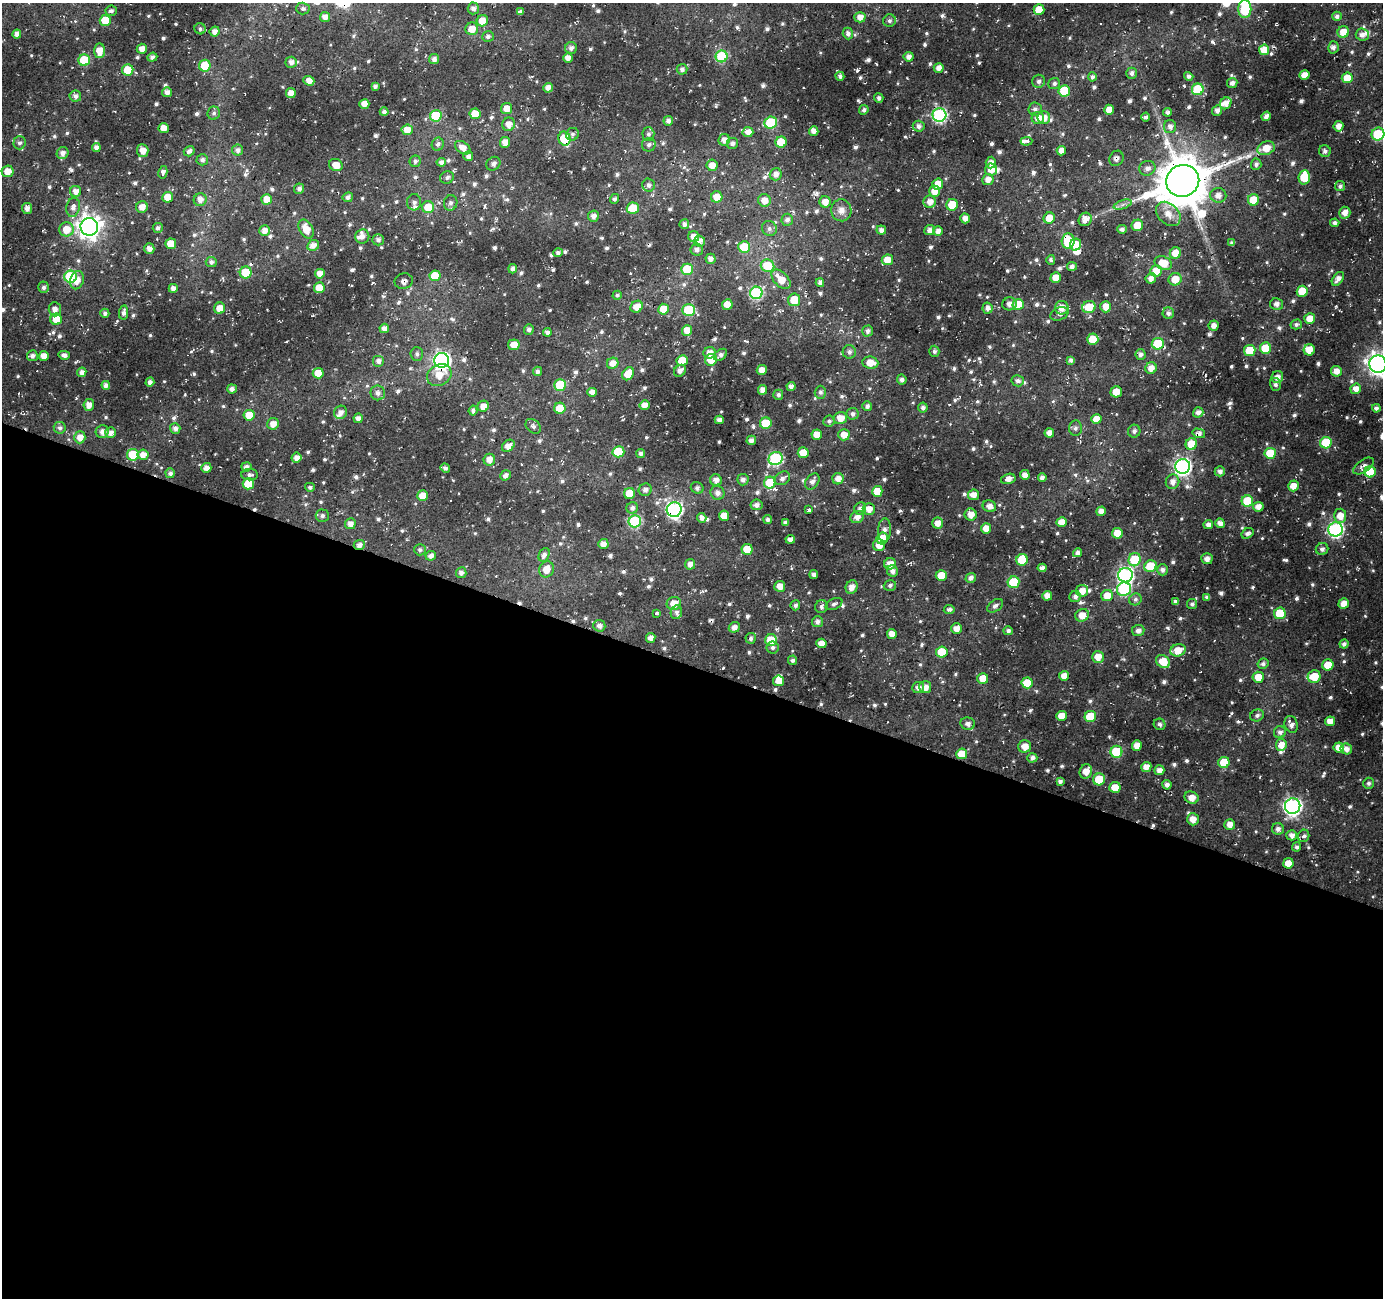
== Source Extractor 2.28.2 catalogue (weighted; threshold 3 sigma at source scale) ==
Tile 14 of 4 x 4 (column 2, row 4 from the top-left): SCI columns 1386-2766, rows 273-1568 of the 5527 x 5662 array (HDU 1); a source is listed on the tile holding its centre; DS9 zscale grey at full resolution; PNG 1385 x 1300 px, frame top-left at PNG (2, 3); each listed source drawn as its Kron ellipse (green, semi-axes under 4 px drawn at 4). Shown black and unused: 49% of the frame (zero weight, under 3 of 4 exposures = <1% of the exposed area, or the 3 px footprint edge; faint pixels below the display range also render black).
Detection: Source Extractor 2.28.2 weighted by HDU 2 'WHT'; one run over the whole footprint, this tile lists its part. Background 0.0125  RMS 0.0083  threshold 0.0375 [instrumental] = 3 sigma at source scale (4.5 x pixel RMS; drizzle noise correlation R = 1.50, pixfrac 1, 0.0396/0.0396 arcsec/px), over >= 5 px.
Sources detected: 927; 1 inside a brighter object's white glare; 17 cosmic-ray / hot-pixel residue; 1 long thin detection or spike segment (spike, bleed or trail) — neither listed nor drawn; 14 inside a brighter listed object's ellipse — not listed separately; of the other 894, all 500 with FLUX_AUTO >= 2.41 (the completeness limit of this list) listed and drawn (394 fainter detections not listed), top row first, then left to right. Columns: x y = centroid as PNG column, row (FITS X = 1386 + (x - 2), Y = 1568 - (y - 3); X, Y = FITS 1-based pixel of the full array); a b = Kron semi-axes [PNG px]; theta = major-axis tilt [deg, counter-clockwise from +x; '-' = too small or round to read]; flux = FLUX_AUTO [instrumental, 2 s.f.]
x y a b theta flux
473 8 6 5 - 3.8
303 9 7 6 - 2.6
1245 9 9 6 90 53
1039 10 5 5 - 19
111 11 6 5 - 2.6
520 11 4 4 - 2.4
1337 16 5 4 - 2.8
325 17 5 5 - 6.5
860 17 5 5 - 6.8
105 20 5 5 - 19
482 21 6 5 - 14
889 21 6 6 - 2.4
200 29 6 5 - 2.5
472 29 6 6 - 10
215 32 5 5 - 5.5
1343 32 6 5 - 12
848 33 6 5 - 3.5
17 34 4 4 - 5.1
1362 35 6 6 - 5.6
488 37 6 5 - 2.7
1333 47 6 5 - 3.3
571 48 6 6 - 4.2
142 49 5 5 - 7.2
1264 50 5 5 - 16
100 51 7 5 87 11
722 56 6 6 - 64
152 57 5 4 - 3.2
909 57 5 5 - 5.2
568 58 5 5 - 6.1
434 59 5 5 - 4.1
84 60 6 5 - 46
291 62 5 5 - 4.5
205 66 6 5 - 27
939 68 5 5 - 5.9
682 69 5 5 - 3.3
128 70 5 5 - 23
1132 73 5 5 - 3.2
1304 75 5 5 - 10
840 76 4 4 - 2.6
1189 76 5 4 - 3.5
1092 77 4 4 - 2.5
1347 78 5 5 - 16
309 81 5 4 - 6.6
1039 81 6 6 - 2.8
1232 83 5 5 - 4.2
1054 84 6 5 - 2.6
375 86 4 3 - 2.6
548 88 5 5 - 6.3
1198 89 6 5 - 56
1064 91 6 6 - 30
167 92 5 5 - 5.4
291 93 5 5 - 5.7
75 96 6 5 - 4
879 98 5 4 - 2.4
1226 103 6 5 - 6.5
364 104 5 4 - 6.8
507 109 5 5 - 10
1035 109 7 6 - 3.5
864 110 5 4 - 2.5
1109 110 5 5 - 9.8
1217 110 5 4 - 4.6
384 112 4 4 - 3
1168 112 4 4 - 2.8
214 113 7 6 - 2.5
475 114 5 5 - 19
939 115 7 6 - 150
436 116 6 5 - 41
1266 116 5 4 - 4.2
1145 117 4 3 - 2.9
1038 118 6 6 - 7.1
1044 118 6 6 - 6.5
668 121 5 4 - 3.5
771 123 6 6 - 59
509 124 7 6 - 6.9
919 126 6 5 - 3.8
1338 126 5 5 - 6.4
1170 127 7 6 - 3.8
164 128 5 5 - 9.4
407 130 5 5 - 9.2
814 131 5 4 - 6.3
748 132 5 5 - 7.5
572 134 6 6 - 2.4
648 134 7 6 - 2.8
1378 134 6 6 - 45
564 139 7 6 - 41
724 140 6 5 - 5.8
1026 141 6 3 2 18
505 142 5 5 - 7.1
781 142 5 5 - 24
19 143 6 6 - 3.1
733 143 5 5 - 3
438 144 6 6 - 2.9
649 145 7 6 - 3.2
96 147 4 4 - 4
463 148 8 5 -36 7.2
1266 148 9 6 20 12
238 150 5 5 - 3.3
143 151 6 5 - 7.7
189 151 5 5 - 3.4
1061 151 5 4 - 7.1
1325 151 6 6 - 3
63 153 6 5 - 4.9
468 156 5 5 - 3.7
1116 158 8 7 - 3.7
202 160 6 5 - 3.2
415 161 5 5 - 2.4
441 162 4 4 - 3.8
991 163 6 5 - 5.6
493 164 7 6 - 3.6
1256 164 5 5 - 2.7
336 165 7 6 - 10
712 165 6 5 - 7.5
1147 168 8 7 - 5
991 170 6 6 - 8.9
7 171 6 5 - 9.7
163 172 6 4 77 3.8
776 174 6 6 - 5.3
447 177 7 6 - 2.6
1304 177 7 5 85 23
988 180 6 5 - 6.4
1183 181 16 16 - 4800
938 184 5 5 - 13
648 185 6 6 - 3.6
1340 186 5 5 - 2.7
299 189 5 5 - 3.2
76 191 5 5 - 6
935 191 6 5 - 9.7
1218 195 8 7 - 6.5
168 197 5 5 - 14
348 197 5 5 - 3
717 197 6 5 - 11
267 199 5 5 - 10
615 199 5 4 - 2.4
200 200 6 6 - 5.6
764 200 6 6 - 8.1
1253 200 5 5 - 17
414 202 8 7 - 3.1
825 202 5 5 - 8.5
930 202 6 6 - 7.8
451 203 8 6 71 3
952 205 6 5 - 23
1123 205 9 4 19 3.1
73 207 9 7 77 4.6
142 207 6 5 - 6.8
428 207 6 6 - 18
27 208 5 5 - 4.9
633 208 6 5 - 22
841 210 11 10 - 7
1345 213 6 5 - 7.5
1168 214 14 10 -43 10
593 216 5 5 - 4.8
965 218 5 4 - 6
1049 218 6 5 - 12
1085 219 7 6 - 7.6
787 220 6 5 - 3.6
1335 223 4 4 - 3.1
684 224 5 5 - 3.5
1137 225 6 5 - 15
89 227 9 9 - 710
158 228 5 5 - 3
66 229 7 7 - 14
306 229 10 6 -62 13
769 229 8 7 - 3.1
1122 229 5 4 - 2.9
265 230 5 5 - 6.2
881 230 5 4 - 4
930 230 5 5 - 4.4
938 231 5 5 - 4.6
362 236 7 7 - 3.9
694 237 5 5 - 7.6
378 240 6 5 - 3.2
699 241 5 5 - 7.6
1068 241 7 6 - 34
1232 243 4 4 - 2.6
171 244 5 5 - 14
313 245 6 5 - 6.1
1076 245 6 5 - 13
744 247 6 5 - 25
149 249 5 5 - 5.5
697 250 6 6 - 3.2
558 253 5 4 - 2.7
1175 253 6 5 - 12
711 259 5 5 - 4.8
887 260 5 5 - 11
1051 260 5 4 - 2.4
211 262 5 5 - 3.1
1163 263 9 6 -26 15
768 266 7 6 - 27
1072 266 5 4 - 3.6
513 269 5 4 - 3.7
687 269 6 5 - 27
1156 271 6 5 - 14
246 272 6 6 - 35
320 274 5 5 - 7.3
435 276 5 5 - 21
70 277 6 6 - 76
1056 278 5 5 - 10
1151 278 5 5 - 5.1
781 279 12 7 -46 14
1175 279 6 6 - 12
1338 279 8 5 52 5.4
77 280 9 6 72 7.8
404 281 9 8 - 3.3
820 283 4 4 - 3.8
43 287 6 5 - 2.9
173 288 4 4 - 5.3
319 288 5 5 - 16
1302 291 6 5 - 17
756 293 6 6 - 97
617 295 5 4 - 2.4
794 300 6 6 - 18
727 304 5 5 - 11
1009 304 7 6 - 4
1018 304 5 5 - 18
1277 304 6 5 - 3.8
637 307 6 5 - 10
1089 307 7 6 - 19
1106 307 5 5 - 9.6
220 308 6 5 - 12
987 308 5 5 - 4.6
1062 308 7 6 - 9.5
55 309 7 6 - 5.3
663 309 5 5 - 18
689 310 6 6 - 52
105 313 4 4 - 2.8
124 313 7 4 83 3.3
1168 313 6 5 - 3.1
1059 314 9 6 21 2.7
56 319 6 5 - 14
1310 319 5 5 - 11
1296 324 5 5 - 2.4
1214 326 5 5 - 5.3
384 328 5 4 - 5.2
529 329 5 5 - 3.5
687 330 5 5 - 10
868 331 5 5 - 3.2
547 332 4 4 - 3.5
1093 339 5 5 - 20
1158 344 6 5 - 37
514 345 6 5 - 9.8
1265 348 5 5 - 27
1309 350 5 5 - 10
934 351 5 5 - 2.5
1250 351 6 5 - 27
849 352 6 6 - 3.2
710 353 6 5 - 6.1
417 354 7 6 - 2.7
1140 354 5 5 - 3.6
64 355 6 4 -14 3.8
720 355 7 5 40 3.4
32 356 5 5 - 3.4
44 356 5 5 - 7.5
442 360 7 7 - 300
682 360 6 5 - 16
711 360 6 6 - 15
1071 360 4 4 - 3.5
378 361 6 6 - 4.4
613 363 6 5 - 7.8
870 363 8 6 -7 12
1378 364 8 8 - 560
1151 368 6 5 - 7.4
762 370 5 5 - 8.6
537 371 4 4 - 2.9
680 371 6 5 - 4.6
1336 371 5 5 - 6.3
82 372 5 4 - 4.4
318 373 5 5 - 15
628 374 7 5 58 15
439 375 13 10 30 13
1277 377 6 5 - 5.8
902 380 5 4 - 3.8
1018 381 6 5 - 3.3
150 382 4 4 - 3.5
1275 384 6 5 - 2.8
106 385 4 4 - 4.3
560 385 6 5 - 45
791 386 4 4 - 5
232 389 5 4 - 3
1356 389 5 5 - 7.6
763 390 5 4 - 5.6
592 392 5 4 - 5.9
820 392 6 5 - 2.7
1116 392 5 5 - 11
378 393 7 7 - 4.4
778 395 5 5 - 2.5
89 405 6 5 - 6.3
644 405 5 5 - 6.4
483 406 6 5 - 7
867 406 5 5 - 3.1
560 408 5 5 - 24
923 408 5 4 - 3.5
1376 408 4 4 - 2.8
473 410 5 4 - 2.7
341 412 7 6 - 4.5
1198 412 5 5 - 4.7
852 414 6 6 - 3.1
249 415 5 5 - 17
358 418 5 4 - 4.7
840 418 7 6 - 9.2
1096 419 5 5 - 9.7
719 420 4 4 - 4.2
829 421 6 5 - 2.5
766 423 6 5 - 33
273 424 6 5 - 7.6
533 426 8 6 -43 3.2
60 428 6 5 - 2.6
175 428 5 5 - 3.8
1075 428 7 6 - 2.8
1134 431 6 6 - 2.9
102 432 7 6 - 5
110 433 5 5 - 5
1049 433 4 4 - 6.3
1199 433 6 4 -14 4.9
817 435 5 5 - 9.7
844 435 5 5 - 8.6
80 437 6 5 - 7.4
751 440 5 4 - 4.1
1326 443 6 5 - 43
1191 444 6 5 - 18
508 446 7 5 41 7.4
618 452 6 5 - 39
641 453 4 4 - 3.2
803 453 5 5 - 16
1270 453 5 5 - 29
133 455 6 6 - 32
143 455 5 5 - 7.5
296 458 5 5 - 6.1
776 458 7 6 - 110
489 460 6 5 - 7.2
1183 466 7 7 - 270
1363 466 12 6 34 3.7
246 467 5 4 - 4.5
206 468 5 5 - 4.7
445 468 5 4 - 2.6
1220 471 5 5 - 3.5
1370 472 6 5 - 24
170 473 5 4 - 3.1
250 475 8 5 -1 3.1
505 475 6 4 37 3.7
1025 475 5 5 - 6.3
1042 477 4 4 - 3.7
782 478 8 6 30 4
838 479 6 5 - 6.5
1008 479 7 5 15 6.1
716 480 6 5 - 5.3
743 480 6 5 - 3.9
812 481 9 6 56 4.7
1172 482 7 6 - 5.6
770 483 6 5 - 30
248 484 5 5 - 23
1293 486 5 5 - 8.4
310 487 5 4 - 2.7
697 488 6 5 - 2.7
645 490 6 6 - 4
877 491 5 5 - 19
629 493 5 5 - 21
717 493 7 7 - 4.6
973 495 5 5 - 7.1
423 496 5 5 - 13
1247 501 6 5 - 32
756 505 6 5 - 4.5
989 506 7 5 -22 5.6
1258 507 5 5 - 6.3
632 508 6 5 - 3.1
860 508 6 5 - 4.3
869 509 6 6 - 8
674 510 7 7 - 240
809 510 3 3 - 6.4
1101 511 5 4 - 5.9
971 515 6 6 - 7.9
322 516 6 6 - 2.8
724 516 5 5 - 9.9
1340 516 7 6 - 10
857 517 7 5 34 5.6
702 518 5 4 - 4.2
768 519 4 4 - 2.9
635 521 6 6 - 88
785 522 4 4 - 2.8
1062 522 5 5 - 9
938 523 5 5 - 7.1
1220 523 5 4 - 5.2
350 524 5 5 - 5.5
1208 525 5 4 - 4
986 528 5 5 - 9
1336 529 7 7 - 190
884 530 12 6 87 4.2
1117 533 5 5 - 14
1247 533 6 5 - 3.3
882 538 6 5 - 17
790 539 4 4 - 5.1
603 544 5 5 - 5.6
359 545 5 5 - 4.7
879 545 6 6 - 8.2
747 549 5 5 - 18
1322 549 6 6 - 3.5
420 550 6 5 - 2.4
1078 553 5 4 - 4.5
544 555 7 5 65 3.8
431 556 5 4 - 4.4
1207 559 5 5 - 4.8
1022 560 6 5 - 28
1135 560 7 6 - 40
690 564 5 5 - 5.3
890 564 6 5 - 7.2
1150 566 6 5 - 26
1042 568 4 4 - 3.7
546 569 8 7 - 10
1162 570 5 5 - 3.5
892 571 6 5 - 4.1
461 573 5 5 - 3.8
814 574 4 4 - 3.6
1125 575 7 7 - 230
941 576 5 5 - 20
971 578 5 4 - 4.1
1013 582 6 5 - 38
890 585 6 5 - 2.5
780 586 5 5 - 7.4
852 587 7 5 66 6.2
1124 589 7 6 - 88
1082 591 6 6 - 8.8
1047 596 5 5 - 7.2
1075 596 6 5 - 4
1107 596 6 5 - 11
1207 597 4 4 - 2.4
1135 599 6 6 - 2.6
1176 601 4 3 - 2.7
674 603 7 6 - 11
1344 603 6 5 - 7.9
834 604 9 5 26 2.4
1192 604 5 5 - 2.5
795 605 5 5 - 2.5
995 606 9 5 34 3.3
821 607 6 6 - 2.9
949 609 5 4 - 3
676 612 7 5 81 2.9
656 613 3 3 - 9.4
1280 613 6 5 - 35
1082 615 7 6 - 10
817 622 5 5 - 4
599 626 6 6 - 4.3
734 627 6 5 - 5.8
956 628 5 5 - 7.3
1008 631 4 4 - 2.9
1138 631 6 5 - 4.2
892 634 5 5 - 6.8
651 638 5 4 - 4.6
751 638 5 5 - 2.9
771 640 6 6 - 24
821 643 5 5 - 7.8
1344 644 4 4 - 3
773 647 6 6 - 2.4
1178 650 7 6 - 12
942 652 6 5 - 25
1098 657 6 6 - 9.7
792 660 5 4 - 2.8
1163 661 7 6 - 17
1263 664 6 5 - 2.7
1328 665 5 5 - 15
1064 676 5 5 - 7.6
1258 677 5 5 - 13
1314 677 6 6 - 18
983 678 5 5 - 13
779 681 5 5 - 9.8
1027 683 5 5 - 21
918 687 6 5 - 4
925 687 6 6 - 6.5
1257 715 7 5 25 3
1061 716 5 5 - 11
1090 716 6 5 - 35
1330 721 5 5 - 8
968 724 7 6 - 3.6
1160 724 6 5 - 2.8
1291 724 9 6 -71 4.9
1280 732 6 6 - 3.5
1137 745 5 5 - 7.8
1281 745 6 5 - 9.5
1025 746 6 6 - 8.2
1339 748 5 5 - 11
1346 749 6 5 - 5.5
1116 752 6 6 - 47
962 754 5 5 - 18
1032 758 5 4 - 3.6
1224 762 5 5 - 25
1146 767 5 5 - 7.4
1159 770 5 5 - 5.7
1086 772 7 6 - 8.9
1099 779 6 6 - 26
1060 781 4 4 - 3.5
1369 783 5 5 - 2.6
1167 785 4 4 - 3.9
1115 787 5 5 - 15
1192 798 7 6 - 8
1293 806 8 7 - 280
1193 819 6 6 - 7.2
1230 824 5 5 - 6.8
1278 829 6 6 - 4
1292 835 5 5 - 4.9
1304 836 6 5 - 2.5
1297 847 4 4 - 2.6
1288 863 5 5 - 12
Overlapping masked pixels (flux is a lower limit): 14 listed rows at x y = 564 139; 1116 158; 1183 181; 1068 241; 404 281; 794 300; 442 360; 439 375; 1199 433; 1363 466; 674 510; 359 545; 1061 716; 962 754
Isophote crosses this tile's border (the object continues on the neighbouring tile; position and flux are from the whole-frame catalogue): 3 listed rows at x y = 1245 9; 1378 134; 1378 364